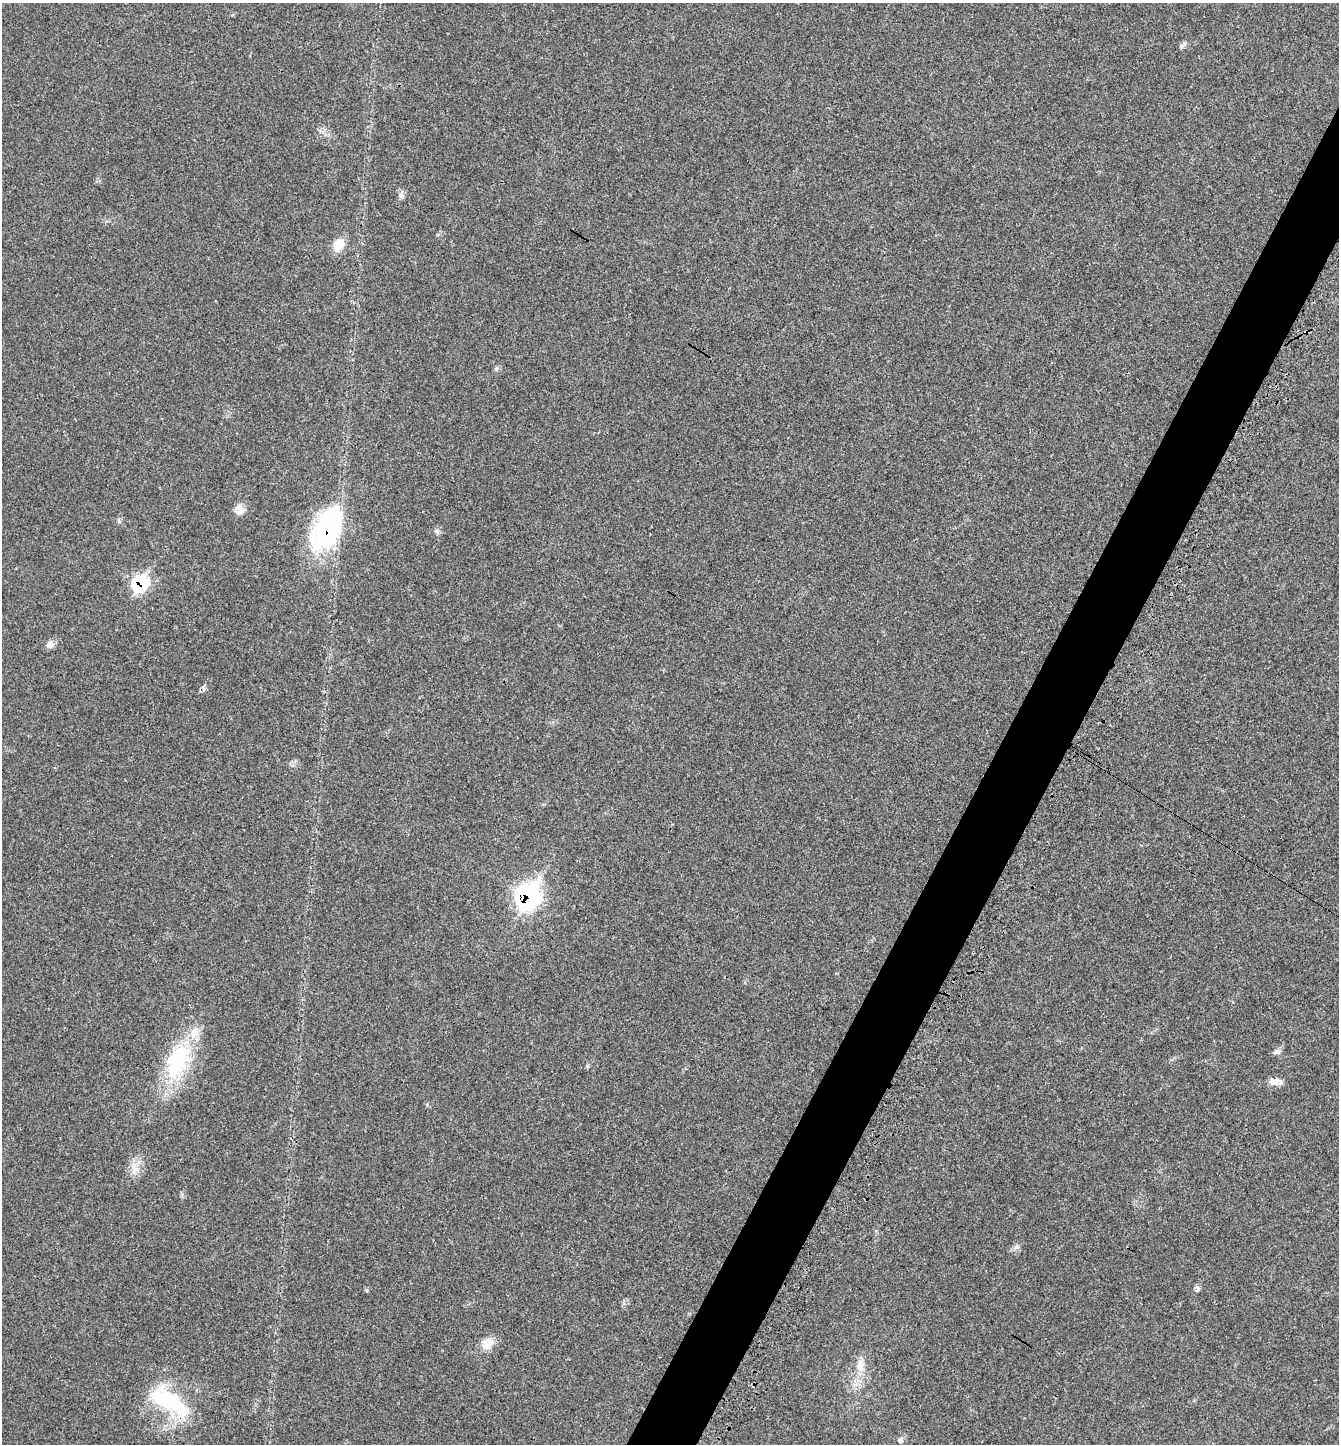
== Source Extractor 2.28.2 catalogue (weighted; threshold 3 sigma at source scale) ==
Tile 10 of 4 x 4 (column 2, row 3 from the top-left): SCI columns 1516-2852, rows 1500-2941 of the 5851 x 5844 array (HDU 1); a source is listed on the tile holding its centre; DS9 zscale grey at full resolution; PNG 1341 x 1446 px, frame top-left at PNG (2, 3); no overlay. Shown black and unused: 5% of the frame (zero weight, under 3 of 4 exposures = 3% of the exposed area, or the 3 px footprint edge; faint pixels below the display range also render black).
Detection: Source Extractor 2.28.2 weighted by HDU 2 'WHT'; one run over the whole footprint, this tile lists its part. Background 0.0232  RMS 0.0039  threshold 0.0175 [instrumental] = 3 sigma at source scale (4.5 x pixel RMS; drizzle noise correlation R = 1.50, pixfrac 1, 0.05/0.05 arcsec/px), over >= 5 px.
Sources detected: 20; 1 cosmic-ray / hot-pixel residue — not listed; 1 inside a brighter listed object's ellipse — not listed separately; the other 18 listed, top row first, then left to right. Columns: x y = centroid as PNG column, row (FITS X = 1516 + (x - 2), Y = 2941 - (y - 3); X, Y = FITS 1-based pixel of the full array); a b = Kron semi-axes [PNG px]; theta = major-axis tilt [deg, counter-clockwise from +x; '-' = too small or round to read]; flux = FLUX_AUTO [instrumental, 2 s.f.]
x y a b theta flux
1182 46 9 4 42 0.84
401 195 8 6 -54 1.1
338 245 16 12 70 4.9
240 509 11 9 -65 3.6
119 521 6 4 -72 0.55
328 528 55 28 62 45
140 584 14 11 58 28
50 644 10 8 8 1.9
528 896 16 12 68 89
1276 1052 9 5 24 1
177 1061 50 25 65 32
1274 1082 15 9 0 2.7
135 1169 7 5 -44 1.5
1197 1288 9 5 -80 0.99
487 1344 17 13 78 4
860 1365 18 7 83 3.3
168 1400 56 22 -32 27
900 1440 8 7 - 1.2
Overlapping masked pixels (flux is a lower limit): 4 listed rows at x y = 328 528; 140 584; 528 896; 168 1400
Unlisted compact peaks at least as high as the median listed source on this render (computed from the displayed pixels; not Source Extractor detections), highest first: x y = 1016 1247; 437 531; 587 1066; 496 369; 366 1290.